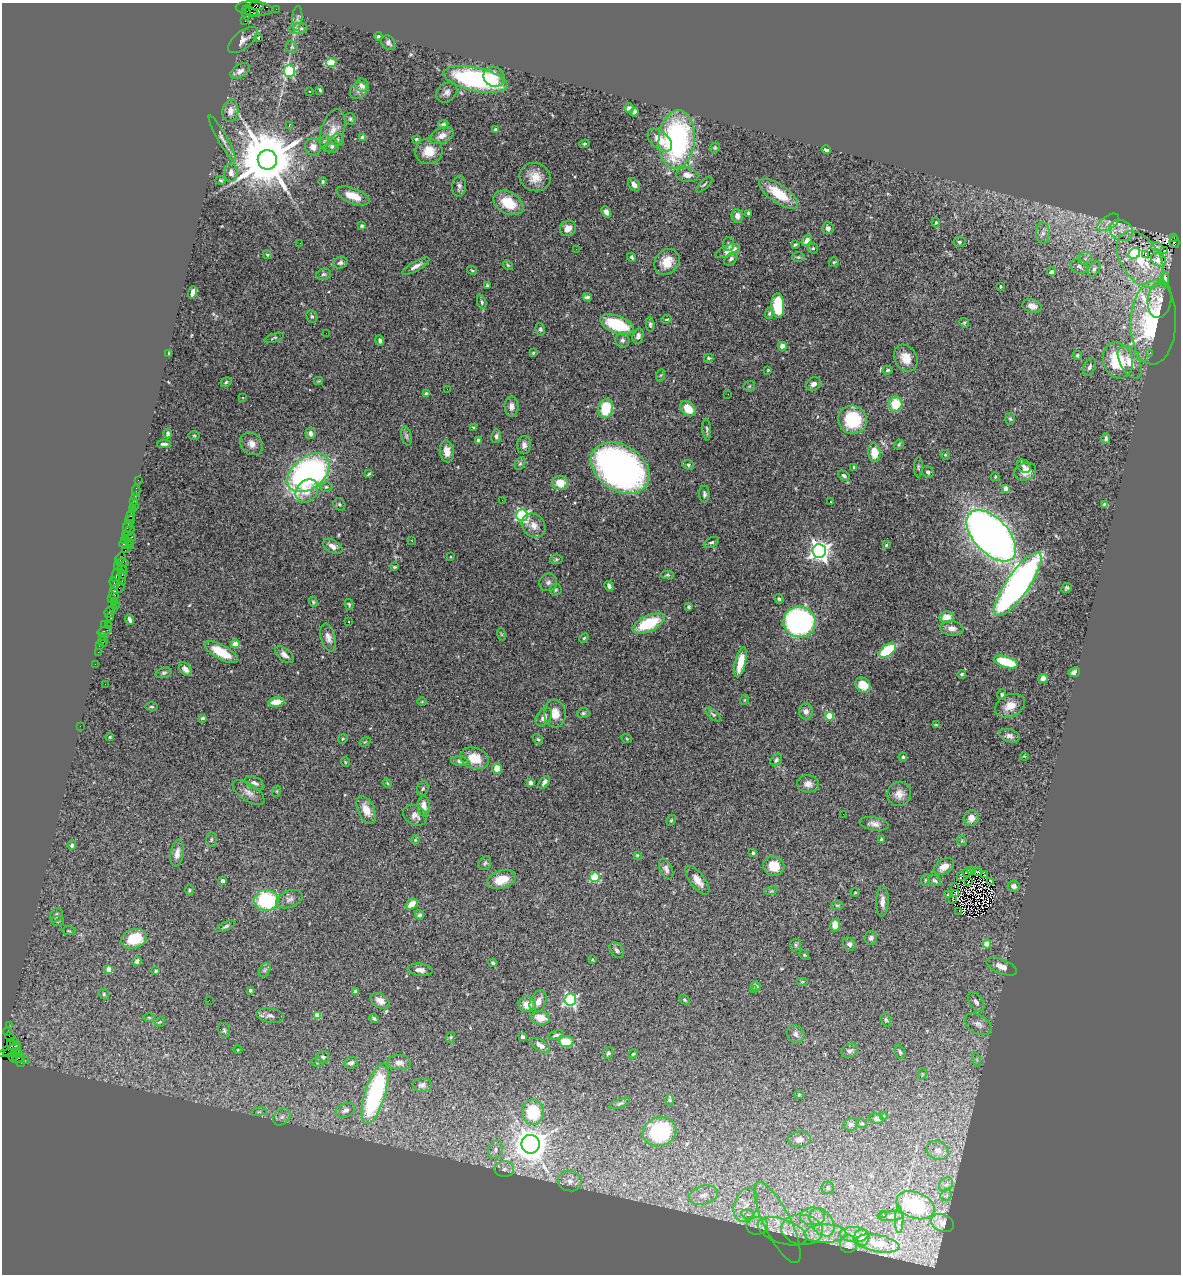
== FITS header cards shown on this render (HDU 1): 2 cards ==
NAXIS1  =                 1179
NAXIS2  =                 1272

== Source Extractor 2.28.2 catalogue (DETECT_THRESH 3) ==
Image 1179 x 1272 px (HDU 1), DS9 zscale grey, 1 PNG px = 1 image px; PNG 1183 x 1276 px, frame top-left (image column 1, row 1272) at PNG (2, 3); each listed source drawn as its Kron ellipse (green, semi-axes under 4 px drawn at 4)
Background 3.31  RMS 0.064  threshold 0.192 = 3 sigma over >= 5 px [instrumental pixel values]
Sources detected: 469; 5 with non-positive FLUX_AUTO (blend fragments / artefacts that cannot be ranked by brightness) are neither listed nor drawn; the other 464 listed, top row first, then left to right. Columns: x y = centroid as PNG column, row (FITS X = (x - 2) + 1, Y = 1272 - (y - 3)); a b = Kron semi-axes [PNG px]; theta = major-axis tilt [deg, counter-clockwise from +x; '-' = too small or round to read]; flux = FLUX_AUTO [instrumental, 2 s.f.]
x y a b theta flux
257 6 7 3 -5 710
254 9 18 7 -5 2400
276 9 2 2 - 45
251 12 7 3 -21 1200
246 13 7 2 -87 230
297 18 12 5 85 13
245 20 3 2 - 1300
298 29 9 5 8 25
378 36 4 3 - 5.7
258 38 3 3 - 6.4
243 40 18 8 40 27
388 43 8 6 -52 14
292 47 6 5 - 7.2
331 63 5 4 - 190
240 71 11 6 33 18
289 71 6 5 - 460
494 77 11 9 -30 62
475 79 32 11 -12 670
362 85 7 6 - 28
320 90 3 2 - 4.9
309 91 3 3 - 11
358 91 9 7 46 19
447 92 11 9 41 21
629 108 5 4 - 19
230 111 11 8 81 31
634 112 4 4 - 12
350 119 6 5 - 7.2
289 125 4 2 - 8.8
443 125 5 4 - 10
496 130 4 3 - 27
333 131 22 11 72 59
442 136 12 7 23 33
363 138 4 4 - 46
222 139 26 4 -61 23
416 139 4 3 - 5.8
677 139 29 18 85 860
337 140 6 6 - 9.8
660 140 14 8 -41 62
325 141 7 4 70 6.8
584 144 5 4 - 6.4
332 146 7 7 - 12
313 147 8 8 - 28
715 148 5 4 - 5.8
826 150 5 4 - 18
429 151 14 12 15 74
267 160 10 9 - 40000
231 173 9 7 -85 24
687 175 11 7 -9 31
535 177 15 14 - 66
221 180 5 4 - 5.3
323 182 4 3 - 4.7
704 184 10 3 45 6.8
634 185 7 5 -55 20
459 186 10 7 85 17
778 194 22 9 -34 130
353 196 17 7 -21 77
508 203 16 11 -29 120
606 212 6 4 -65 20
748 213 4 3 - 6.2
737 216 7 5 -84 21
1108 222 12 6 34 23
936 223 5 4 - 5.7
362 226 4 3 - 9.6
568 228 8 7 - 30
828 228 6 5 - 13
1121 230 12 10 -34 38
1043 233 10 6 -90 19
1174 237 3 2 - 260
807 240 6 4 56 27
959 242 6 4 -4 7.7
1175 242 6 4 -78 800
300 243 2 2 - 5.7
729 244 7 5 -81 11
795 245 4 3 - 5.9
1157 247 5 2 - 5.8
813 248 5 5 - 6.4
576 249 2 2 - 9.3
1164 250 3 3 - 11
728 251 13 5 21 57
1134 253 6 5 - 330
267 255 4 4 - 5
1145 255 3 3 - 68
632 257 4 3 - 7.4
798 257 6 5 - 6.8
1085 258 7 6 - 12
731 259 8 5 45 13
1140 259 31 19 -57 160
1158 260 8 6 -36 23
667 262 14 11 51 72
834 262 5 5 - 5.6
340 263 7 5 19 12
508 265 5 4 - 4.9
416 266 15 4 30 23
1079 266 9 7 -32 17
1094 269 8 5 56 14
472 270 5 3 - 5.1
1051 272 4 4 - 10
324 274 7 5 14 9.6
1165 279 8 3 85 0.076
487 286 3 3 - 6.7
1000 287 3 3 - 6.8
192 292 6 4 72 20
587 297 4 4 - 9.6
1160 300 18 11 81 52
482 302 7 4 -70 8.1
778 306 12 6 -88 210
1032 306 10 6 -17 25
769 313 6 4 84 6.6
312 316 6 5 - 7.5
667 319 5 3 - 5.2
1153 322 42 23 88 770
964 323 5 4 - 5.3
617 325 18 8 -21 230
650 325 7 4 -84 8.1
540 329 6 4 -80 7.3
326 333 2 2 - 7.8
638 336 8 5 75 18
274 338 10 3 19 6
622 340 7 7 - 12
380 341 5 4 - 10
782 346 4 4 - 63
169 353 4 3 - 6
533 353 4 4 - 4.2
1150 353 3 2 - 8.7
1077 355 5 4 - 7
709 358 5 4 - 6.6
906 358 14 11 -59 55
1118 360 18 14 -71 220
1130 362 18 9 -61 66
1090 367 9 5 67 13
768 370 3 3 - 4.2
888 370 5 4 - 6.3
661 375 6 4 70 5.6
318 381 5 4 - 5.2
226 382 6 4 32 6.9
813 384 8 6 31 18
749 386 6 5 - 6.1
447 389 2 2 - 9.5
426 394 4 4 - 18
728 394 2 2 - 1.8
243 398 3 3 - 14
896 404 7 6 - 100
512 406 10 7 -89 22
606 408 9 7 78 140
688 409 9 6 -45 72
1010 419 6 5 - 6.4
853 420 14 14 - 230
473 428 4 2 - 3.7
707 430 10 3 -86 8.6
168 433 5 3 - 11
310 433 6 5 - 17
194 436 5 3 - 3.9
406 436 9 5 -77 9.8
496 436 7 5 81 11
1106 438 5 4 - 9.1
479 440 4 4 - 22
164 444 6 3 -1 11
252 444 12 10 -44 33
524 445 9 7 88 22
899 445 5 3 - 5.8
447 451 11 7 -84 39
874 452 10 6 -83 68
945 455 5 4 - 4.9
520 464 7 5 62 7.6
688 465 6 5 - 7.4
1024 466 7 6 - 15
854 467 4 2 - 3.7
918 467 10 4 90 7.3
620 468 32 22 -34 1800
928 472 6 5 - 9
1025 472 11 8 19 48
308 473 24 16 38 1300
368 474 4 2 - 5.1
844 476 6 4 -33 10
995 477 4 3 - 4.6
138 480 2 2 - 27
560 483 8 7 - 64
326 487 6 5 - 7.3
1006 489 4 4 - 57
136 490 5 2 - 100
307 491 13 10 46 62
704 494 8 5 -89 10
135 496 2 2 - 40
502 500 2 2 - 13
134 501 4 3 - 360
831 501 3 3 - 9.1
339 504 6 5 - 6.7
1105 505 4 3 - 31
134 506 2 2 - 50
132 509 4 3 - 85
522 515 6 6 - 650
131 516 5 3 - 380
130 520 5 2 - 310
128 526 6 4 59 840
534 526 13 10 -45 36
129 531 6 2 45 360
125 536 4 3 - 240
991 536 31 17 -47 3600
132 537 4 3 - 490
124 540 4 2 - 270
412 540 3 2 - 4.2
711 542 8 4 26 8.9
130 544 5 2 - 150
126 545 6 2 -17 270
886 545 4 4 - 5.4
333 546 11 6 -30 24
125 550 2 2 - 150
819 551 7 7 - 2500
450 556 3 2 - 8.4
120 558 6 3 59 300
556 559 6 4 7 6.8
122 563 6 4 4 660
118 566 4 2 - 110
394 567 4 3 - 5
122 569 5 4 - 360
122 574 5 3 - 730
116 575 7 3 79 660
667 575 6 4 1 6
122 581 2 2 - 130
548 582 9 8 - 17
114 583 6 4 -65 640
1018 584 38 11 56 2000
609 586 5 4 - 13
118 588 7 4 27 680
1067 588 5 4 - 7.6
556 590 6 6 - 8.4
114 594 7 4 -76 1000
112 598 3 2 - 130
779 599 5 4 - 6.9
114 602 3 2 - 110
313 602 5 4 - 6.4
349 604 5 4 - 5.3
116 605 2 2 - 65
689 607 4 3 - 6.2
113 608 2 2 - 200
109 613 5 4 - 620
946 617 7 5 7 49
111 618 3 3 - 370
130 619 5 3 - 12
349 621 3 3 - 17
800 622 16 15 - 870
649 623 17 8 25 200
104 624 3 2 - 170
109 625 3 2 - 170
952 628 11 7 -8 29
104 631 7 3 20 250
501 634 6 4 -71 4.9
103 636 4 3 - 230
328 637 14 7 -74 27
584 638 6 3 45 5.3
103 642 5 2 - 470
235 644 4 4 - 67
99 645 3 2 - 160
888 650 10 5 36 230
98 652 2 2 - 100
221 652 18 7 -29 120
284 655 11 6 -40 20
740 662 15 5 77 99
1006 662 12 5 -17 210
95 664 2 2 - 62
185 669 8 5 -49 21
1074 672 6 5 - 20
164 673 8 5 17 9.1
962 674 4 4 - 6.9
1043 679 5 4 - 33
105 684 2 2 - 5.9
863 685 8 7 - 70
1002 694 5 4 - 7.4
744 700 5 3 - 3.7
276 702 8 4 6 54
422 702 4 3 - 3.5
151 706 6 3 -1 5.3
1010 706 15 11 24 49
806 711 8 7 - 18
583 713 6 5 - 7.7
555 714 14 11 -86 52
713 715 9 4 -40 8
829 716 4 4 - 170
544 717 10 7 56 26
202 718 4 3 - 6.1
936 725 4 3 - 5.7
80 726 2 2 - 82
1009 736 10 6 -18 17
110 737 4 3 - 3.6
343 739 5 4 - 4.7
538 739 6 4 -52 5.9
627 739 5 3 - 4
365 742 6 3 35 3.9
1024 756 4 3 - 3.8
903 757 4 4 - 12
474 758 15 10 -18 90
776 760 7 5 53 9.9
460 761 8 5 -6 13
345 762 5 3 - 3.4
497 768 5 5 - 44
544 782 7 4 52 17
255 783 10 6 -28 16
387 783 5 3 - 4.5
531 783 4 4 - 34
808 784 11 8 -3 24
423 788 7 5 73 8.9
277 791 6 3 72 4.6
249 792 18 8 -33 31
899 794 12 11 - 37
424 806 10 6 -86 42
366 810 15 8 -64 54
843 814 2 2 - 17
415 815 12 9 -34 28
971 818 8 7 - 27
671 820 6 4 67 5.2
874 824 15 6 -10 22
211 839 7 5 89 6.6
415 840 4 3 - 3.8
882 840 4 3 - 19
962 841 6 4 -43 5.1
72 845 4 4 - 10
177 853 14 6 81 30
753 853 4 3 - 9.9
637 855 3 2 - 3.7
485 863 7 6 - 9
774 866 11 9 -17 77
944 867 11 7 32 35
666 869 11 6 -66 18
971 870 3 2 - 0.96
978 872 4 2 - 8.7
967 873 4 2 - 6.2
985 875 3 2 - 3.1
595 877 5 4 - 250
960 877 4 2 - 0.071
501 879 15 9 17 79
697 880 17 7 -52 41
925 880 6 3 72 5
222 881 4 3 - 18
935 881 7 5 -32 9.4
990 881 4 2 - 4.8
968 882 3 2 - 2.1
955 886 4 2 - 0.49
1014 886 6 5 - 17
189 890 5 3 - 5.2
771 891 6 4 17 6.7
855 893 4 2 - 2.8
956 893 2 2 - 4.1
948 895 4 3 - 6.1
290 899 14 8 21 22
952 899 3 2 - 4.2
266 900 12 10 -4 320
882 901 15 6 89 26
412 904 6 4 41 52
837 905 6 4 -2 5.7
959 911 2 2 - 3.5
56 915 7 6 - 15
420 915 5 4 - 8.4
58 921 6 5 - 8.1
835 925 6 5 - 52
226 926 10 4 25 10
69 931 7 3 -1 5
871 938 7 6 - 13
134 939 13 9 16 150
849 944 7 6 - 13
987 944 4 4 - 86
796 945 6 5 - 7.2
617 950 8 6 -50 14
804 955 5 4 - 5.2
592 960 4 3 - 4.8
137 961 5 4 - 14
493 963 4 3 - 5.6
1002 967 16 7 -22 37
109 969 4 4 - 49
265 970 7 5 60 8.9
420 970 12 6 -6 25
156 971 3 3 - 6.9
802 982 6 4 0 4.8
756 986 5 4 - 15
753 989 3 3 - 3.8
250 990 3 3 - 6.5
356 992 4 4 - 41
104 994 5 4 - 5.2
209 1000 2 2 - 87
570 1000 6 6 - 740
684 1000 6 4 -42 6
380 1001 10 6 -30 33
538 1002 12 7 66 36
976 1002 11 6 -56 18
527 1004 8 7 - 50
270 1015 14 7 -9 20
317 1015 4 4 - 69
149 1018 6 4 -2 5
374 1018 5 4 - 7.6
540 1018 10 7 -10 58
886 1020 7 5 -74 6.8
160 1022 5 3 - 4.5
978 1024 14 9 -31 31
9 1026 2 2 - 49
224 1030 8 5 -75 8.2
7 1032 4 2 - 170
796 1034 9 8 - 15
556 1035 8 4 16 8.4
10 1037 6 2 -44 160
451 1037 5 3 - 4.3
523 1037 4 3 - 9.5
566 1041 7 5 -6 85
14 1042 3 3 - 240
540 1045 10 5 -34 29
14 1047 9 5 -49 1100
9 1050 13 3 26 490
238 1050 4 3 - 3.5
850 1051 9 6 28 13
900 1052 7 5 -67 8.3
12 1053 9 3 2 630
17 1053 5 3 - 770
608 1053 6 4 70 8.1
633 1054 5 4 - 4.4
13 1057 4 3 - 160
323 1057 7 6 - 16
18 1058 6 3 32 550
977 1060 7 4 -72 8.3
25 1061 4 3 - 240
20 1062 5 4 - 420
318 1062 6 4 3 6.6
351 1063 7 5 19 14
399 1063 12 7 -2 26
922 1074 6 3 73 4.4
422 1085 9 7 5 21
375 1094 31 10 73 660
799 1095 5 3 - 3.4
670 1100 6 4 -89 5.2
620 1103 11 4 22 8.6
345 1110 10 6 23 20
259 1112 8 4 8 7.7
533 1112 12 11 - 230
884 1116 3 3 - 13
282 1117 10 7 45 20
876 1119 7 5 -12 12
862 1123 5 4 - 5.2
851 1124 7 6 - 12
660 1132 17 14 21 460
799 1139 11 8 7 18
531 1144 9 9 - 9300
495 1150 9 7 69 23
938 1150 11 9 -26 36
504 1169 10 8 0 22
570 1181 12 10 -13 34
946 1185 8 6 51 16
828 1188 6 6 - 10
703 1195 15 9 17 42
946 1195 6 5 - 9.9
746 1205 17 11 70 69
915 1205 19 13 -21 260
748 1214 7 4 -19 12
884 1215 4 3 - 53
813 1216 12 9 1 42
891 1216 13 5 3 15
899 1220 13 3 90 11
822 1222 15 10 -55 64
777 1223 45 13 -64 170
942 1223 12 8 -24 19
757 1226 10 9 - 35
802 1230 21 15 -8 120
782 1231 26 12 -19 97
825 1234 21 9 1 76
854 1234 14 7 -1 32
862 1238 9 7 61 20
878 1243 21 8 -10 69
849 1244 8 8 - 16
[5 non-positive-flux detections neither listed nor drawn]